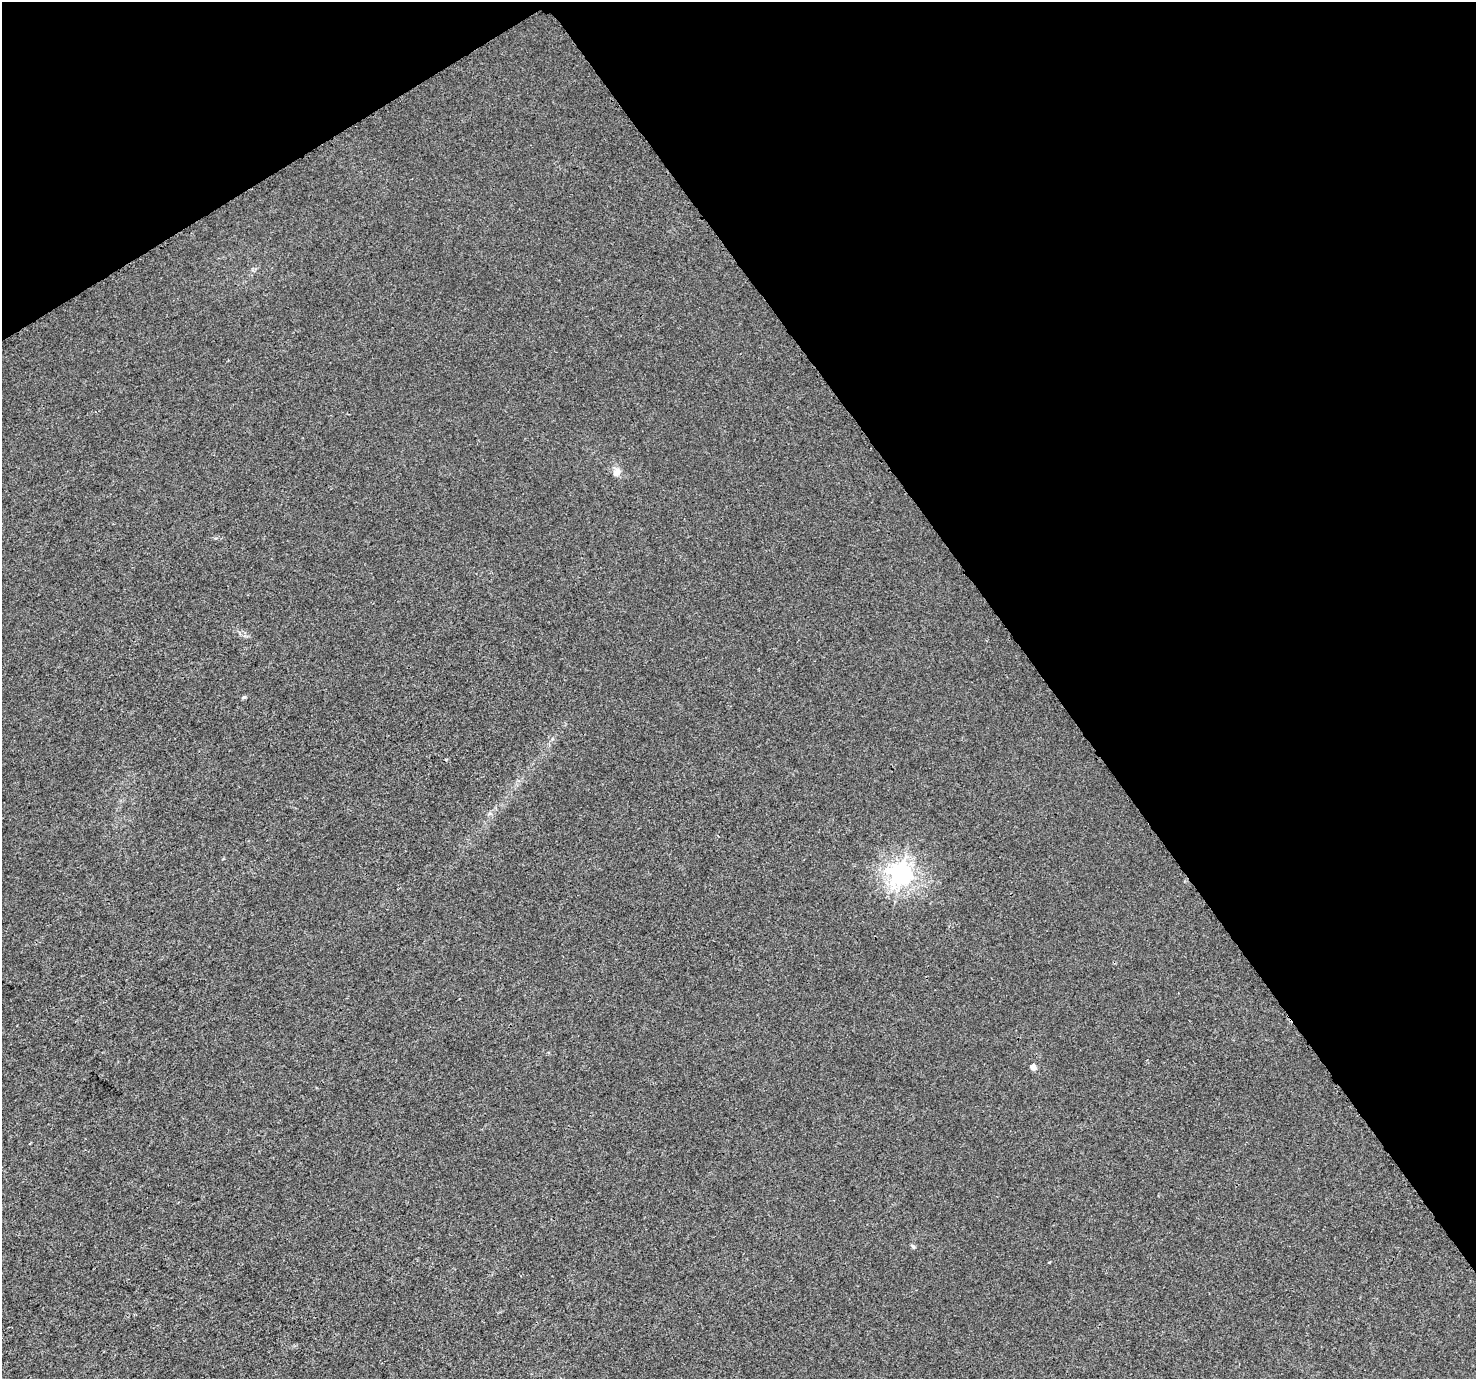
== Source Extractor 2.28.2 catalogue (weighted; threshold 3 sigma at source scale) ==
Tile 3 of 4 x 4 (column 3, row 1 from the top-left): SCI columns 2968-4441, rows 4278-5654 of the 5941 x 5860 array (HDU 1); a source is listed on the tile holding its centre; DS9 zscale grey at full resolution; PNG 1478 x 1381 px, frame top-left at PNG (2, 2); no overlay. Shown black and unused: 34% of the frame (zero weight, under 3 of 4 exposures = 2% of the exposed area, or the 3 px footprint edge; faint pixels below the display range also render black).
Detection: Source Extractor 2.28.2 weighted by HDU 2 'WHT'; one run over the whole footprint, this tile lists its part. Background 5.82e-04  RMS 0.0026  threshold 0.0118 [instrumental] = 3 sigma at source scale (4.5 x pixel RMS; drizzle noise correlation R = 1.50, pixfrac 1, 0.0396/0.0396 arcsec/px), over >= 5 px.
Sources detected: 5; all 5 listed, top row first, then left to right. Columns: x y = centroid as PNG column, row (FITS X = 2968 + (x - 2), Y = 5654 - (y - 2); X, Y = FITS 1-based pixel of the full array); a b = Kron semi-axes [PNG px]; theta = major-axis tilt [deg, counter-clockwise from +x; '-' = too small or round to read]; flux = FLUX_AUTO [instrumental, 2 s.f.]
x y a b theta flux
617 472 9 8 - 1.8
244 697 5 4 - 0.38
901 874 8 7 - 160
1033 1067 7 6 - 1.1
913 1246 7 5 -68 0.43